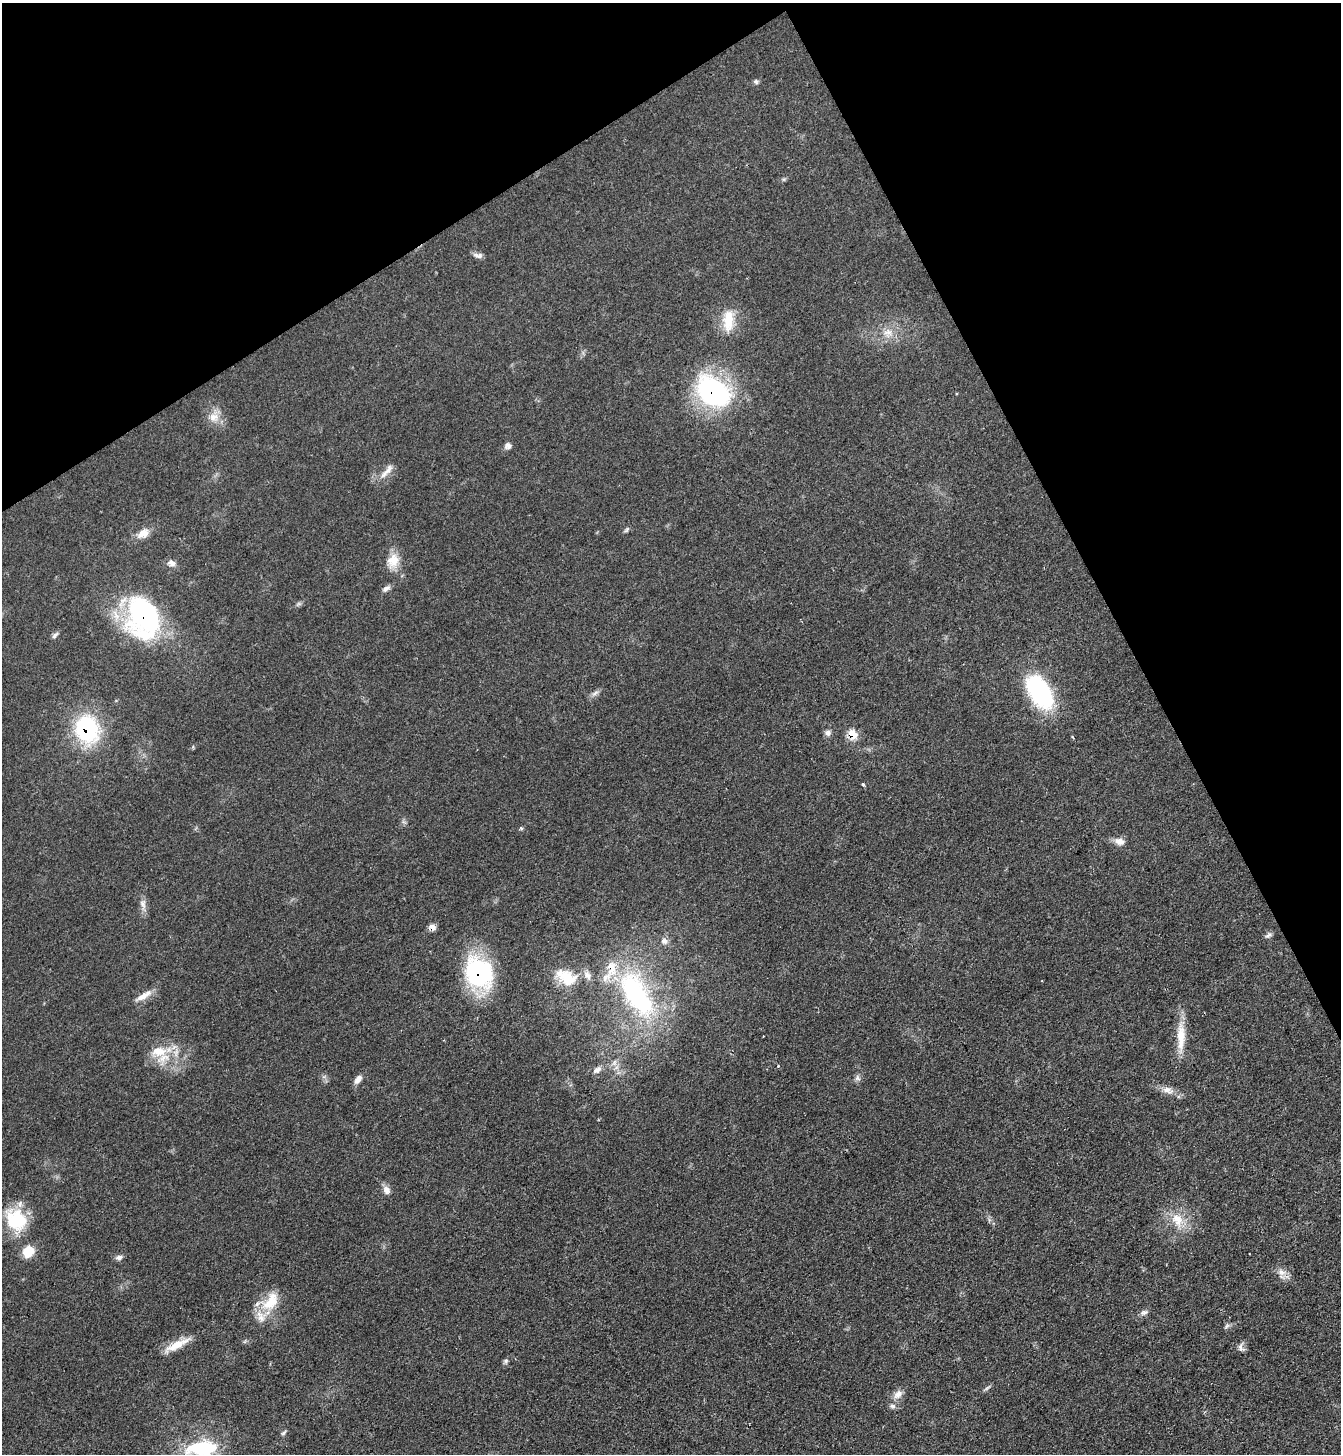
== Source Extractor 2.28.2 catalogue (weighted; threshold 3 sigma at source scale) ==
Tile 3 of 4 x 4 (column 3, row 1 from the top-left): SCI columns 2832-4170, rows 4358-5809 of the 5801 x 5809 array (HDU 1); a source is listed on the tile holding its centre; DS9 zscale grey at full resolution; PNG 1343 x 1456 px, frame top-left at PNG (2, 3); no overlay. Shown black and unused: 25% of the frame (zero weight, under 2 of 3 exposures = <1% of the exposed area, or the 3 px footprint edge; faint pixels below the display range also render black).
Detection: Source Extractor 2.28.2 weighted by HDU 2 'WHT'; one run over the whole footprint, this tile lists its part. Background 0.0505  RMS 0.0069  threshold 0.0312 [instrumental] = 3 sigma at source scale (4.5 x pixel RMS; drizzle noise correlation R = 1.50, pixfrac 1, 0.05/0.05 arcsec/px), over >= 5 px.
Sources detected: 61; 5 inside a brighter listed object's ellipse — not listed separately; the other 56 listed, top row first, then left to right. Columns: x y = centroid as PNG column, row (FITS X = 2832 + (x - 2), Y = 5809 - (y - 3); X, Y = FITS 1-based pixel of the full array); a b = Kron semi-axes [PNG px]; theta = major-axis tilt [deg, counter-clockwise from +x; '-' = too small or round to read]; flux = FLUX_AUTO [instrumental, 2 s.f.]
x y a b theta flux
756 82 7 5 -59 1.5
478 255 13 6 -11 2.7
728 320 30 14 86 17
888 333 14 13 - 8.7
713 391 42 27 -37 110
214 417 15 12 24 7.5
508 446 9 8 - 2.7
389 469 19 7 56 5.4
627 530 9 4 49 1.3
143 533 14 9 24 8.3
393 561 21 15 72 11
172 563 10 8 -32 3.6
386 589 12 6 31 2.7
143 617 41 31 -73 130
55 635 11 5 48 1.9
1040 692 37 19 -58 90
595 693 11 4 32 2.3
87 729 29 23 -70 69
828 733 9 8 - 2.5
852 734 10 7 -49 11
1073 737 4 3 - 0.87
863 784 3 3 - 1.6
521 828 6 4 -42 0.86
1119 841 13 8 -16 5.1
143 904 17 8 -84 4.5
432 927 8 6 -27 4.4
1268 935 11 5 29 1.9
664 941 10 9 - 3.2
479 972 30 24 -55 100
567 977 31 19 -24 21
636 994 76 34 -60 120
144 996 24 7 32 6.9
1181 1037 46 10 89 16
159 1051 32 14 8 18
778 1066 4 3 - 0.95
597 1070 12 7 33 3.8
858 1078 8 6 -48 2
358 1079 12 7 51 4.2
1168 1090 18 9 -19 6.1
386 1190 12 9 -63 3.8
1177 1219 20 15 -58 14
16 1220 29 23 -49 34
28 1251 14 11 56 12
119 1257 9 6 7 2.4
1282 1272 12 9 -33 4.8
271 1302 31 18 53 20
1144 1312 11 6 18 2.4
1227 1326 9 5 34 1.6
177 1345 37 8 27 12
1241 1347 13 7 -76 2.8
506 1361 7 6 - 1.5
987 1388 10 4 32 1.5
898 1394 13 9 45 5.3
892 1406 9 6 -2 2.2
283 1433 8 4 43 1.3
202 1448 42 21 4 47
Overlapping masked pixels (flux is a lower limit): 6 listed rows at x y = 713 391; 143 617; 87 729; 852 734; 432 927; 479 972
Isophote crosses this tile's border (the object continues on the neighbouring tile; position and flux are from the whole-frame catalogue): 1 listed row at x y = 202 1448